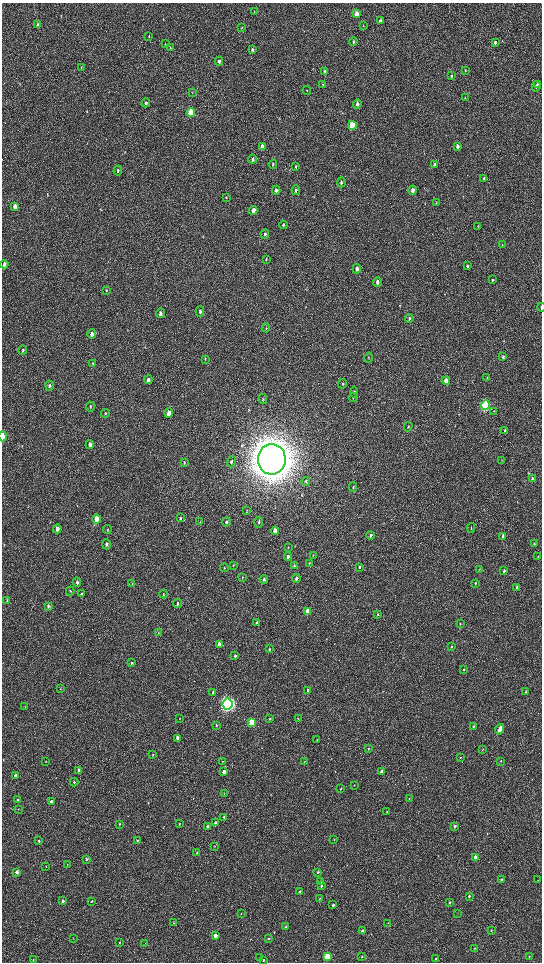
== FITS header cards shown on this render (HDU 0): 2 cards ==
NAXIS1  =                 1080 / length of data axis 1
NAXIS2  =                 1920 / length of data axis 2

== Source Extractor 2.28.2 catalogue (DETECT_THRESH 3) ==
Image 1080 x 1920 px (HDU 0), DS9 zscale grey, zoomed out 1/2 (1 PNG px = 2 x 2 image px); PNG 544 x 964 px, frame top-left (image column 1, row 1919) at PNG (2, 3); each listed source drawn as its Kron ellipse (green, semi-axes under 4 px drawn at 4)
Background 512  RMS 33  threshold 99.2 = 3 sigma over >= 5 px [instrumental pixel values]
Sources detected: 223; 1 cannot appear on this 1/2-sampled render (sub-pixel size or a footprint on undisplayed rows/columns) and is neither listed nor drawn; the other 222 listed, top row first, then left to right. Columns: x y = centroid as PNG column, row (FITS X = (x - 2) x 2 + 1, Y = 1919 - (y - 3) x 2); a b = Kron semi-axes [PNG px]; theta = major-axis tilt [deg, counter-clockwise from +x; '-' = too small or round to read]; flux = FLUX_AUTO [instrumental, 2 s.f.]
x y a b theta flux
254 12 3 2 - 2.3e+03
356 14 4 3 - 1.3e+05
380 21 3 3 - 1.5e+04
37 25 3 3 - 1.4e+04
363 26 3 2 - 2.7e+03
242 28 4 2 - 4.5e+03
149 36 4 2 - 4.2e+03
353 41 4 3 - 8.5e+03
495 42 3 2 - 1.3e+04
165 44 3 2 - 3.4e+03
170 48 3 2 - 3.9e+03
252 50 3 3 - 1.1e+04
219 61 4 3 - 1.3e+04
81 67 3 2 - 3.5e+03
465 70 3 2 - 5.2e+03
325 72 4 3 - 4.8e+04
452 76 4 2 - 5.0e+03
323 84 4 2 - 4.2e+03
538 84 3 2 - 6.4e+03
536 86 5 3 - 1.5e+04
307 90 4 1 - 2.3e+03
192 93 3 2 - 2.3e+03
465 98 3 2 - 3.5e+03
146 103 4 3 - 1.3e+04
357 104 4 3 - 2.1e+04
191 113 4 3 - 3.8e+05
352 125 4 3 - 3.4e+05
458 146 4 3 - 2.7e+04
262 147 4 3 - 7.1e+04
252 159 4 3 - 9.8e+03
273 164 4 3 - 8.9e+03
435 164 4 3 - 1.1e+04
296 167 4 3 - 4.7e+03
118 171 5 3 - 7.0e+03
484 179 4 2 - 8.2e+03
341 182 5 3 - 9.4e+03
276 190 4 3 - 2.5e+04
296 190 5 3 - 1.1e+04
412 190 4 3 - 3.3e+04
226 198 4 3 - 4.5e+03
436 203 4 3 - 4.9e+03
15 207 4 3 - 6.4e+04
253 210 4 3 - 4.4e+04
283 225 4 3 - 8.1e+03
478 226 3 2 - 2.4e+03
265 234 4 3 - 1.4e+04
502 245 4 2 - 3.4e+03
266 259 4 2 - 5.3e+03
4 264 4 3 - 3.3e+04
467 266 4 3 - 1.0e+04
357 269 5 3 - 2.8e+04
492 280 4 3 - 7.1e+03
377 282 4 3 - 3.3e+04
106 290 3 2 - 3.5e+03
541 307 4 1 - 8.5e+03
200 311 5 3 - 1.5e+04
160 313 5 3 - 2.5e+04
409 318 4 3 - 1.1e+04
266 328 4 2 - 4.3e+03
92 334 5 3 - 3.1e+04
23 350 4 3 - 9.8e+03
503 357 4 2 - 1.1e+04
368 358 5 3 - 5.5e+03
205 359 4 3 - 6.3e+03
93 363 4 3 - 4.2e+03
487 377 4 3 - 3.7e+03
148 380 4 3 - 3.6e+04
446 381 4 3 - 7.5e+04
342 384 5 3 - 6.0e+03
49 386 5 3 - 1.1e+04
354 392 5 3 - 8.7e+03
353 397 4 3 - 6.5e+03
263 399 5 3 - 5.6e+03
485 405 5 3 - 9.9e+05
90 406 5 3 - 9.0e+03
494 411 3 2 - 3.3e+03
105 413 4 3 - 5.2e+03
168 413 4 3 - 5.5e+04
408 427 5 2 - 4.7e+03
505 431 4 2 - 1.8e+04
3 436 5 2 - 8.3e+04
90 445 4 3 - 3.2e+04
272 459 15 14 - 2.2e+07
502 460 3 2 - 2.5e+03
184 462 4 3 - 5.1e+03
231 462 5 3 - 9.3e+03
532 479 4 3 - 8.7e+03
306 481 4 3 - 6.5e+03
353 487 5 3 - 5.7e+03
247 510 4 2 - 4.1e+03
180 518 4 3 - 9.0e+03
96 519 4 3 - 1.2e+05
200 522 3 2 - 3.1e+03
226 522 4 3 - 1.0e+04
259 522 5 3 - 8.5e+03
471 528 5 2 - 3.8e+03
57 529 4 3 - 4.1e+04
107 529 4 2 - 4.5e+03
275 531 4 3 - 7.0e+04
370 535 4 3 - 1.5e+04
503 536 4 2 - 2.4e+04
106 544 5 3 - 1.5e+04
534 544 4 2 - 8.7e+03
288 547 4 2 - 4.0e+03
313 555 4 2 - 3.9e+03
538 556 3 2 - 3.0e+03
288 557 4 3 - 2.0e+04
309 563 3 3 - 4.1e+03
233 565 4 3 - 5.7e+03
294 566 3 3 - 5.2e+03
359 567 3 3 - 8.4e+03
224 568 4 3 - 5.7e+03
479 569 3 2 - 3.3e+03
504 571 3 2 - 1.3e+04
242 577 4 2 - 4.2e+03
264 579 4 3 - 1.2e+04
296 579 4 3 - 1.3e+04
77 582 5 3 - 1.4e+04
475 583 4 2 - 6.4e+03
132 584 3 2 - 2.9e+03
517 588 4 3 - 2.1e+04
70 591 4 3 - 5.4e+03
81 594 4 3 - 1.1e+04
164 594 4 3 - 6.3e+03
7 600 4 2 - 5.7e+03
177 604 4 3 - 7.3e+03
48 606 4 3 - 1.1e+04
308 611 4 3 - 2.0e+05
378 614 4 3 - 6.5e+03
257 623 4 3 - 1.4e+04
460 624 3 2 - 4.8e+03
159 633 3 3 - 4.1e+03
219 644 4 3 - 8.8e+04
451 647 3 2 - 4.4e+03
269 649 4 3 - 7.1e+03
235 656 4 3 - 1.1e+04
131 663 4 3 - 7.5e+03
464 669 3 3 - 7.1e+03
60 689 3 3 - 3.8e+03
307 690 4 3 - 8.9e+03
213 692 4 3 - 1.8e+04
526 692 3 2 - 1.0e+04
227 704 5 5 - 2.8e+06
25 707 3 2 - 2.5e+03
179 719 3 2 - 2.9e+03
270 719 3 3 - 5.7e+03
298 719 4 2 - 3.3e+03
252 722 4 3 - 4.7e+05
217 725 3 3 - 6.0e+03
473 726 3 2 - 6.4e+03
500 729 5 2 - 6.4e+04
178 738 3 3 - 3.3e+04
317 740 3 2 - 2.5e+03
368 749 3 2 - 2.4e+03
483 749 3 2 - 3.9e+03
153 754 3 2 - 4.1e+03
461 757 3 2 - 4.2e+03
222 761 2 2 - 2.4e+03
304 761 3 2 - 3.2e+03
501 761 2 2 - 2.7e+03
46 762 2 1 - 1.8e+03
79 770 3 3 - 4.3e+04
381 771 3 2 - 2.8e+04
224 772 3 3 - 3.7e+04
15 775 3 3 - 1.2e+04
74 782 4 3 - 8.9e+03
354 785 3 2 - 2.9e+03
341 789 3 2 - 4.5e+03
224 793 3 2 - 2.9e+03
409 799 3 2 - 3.8e+03
17 800 3 3 - 9.9e+03
51 802 3 3 - 2.6e+04
18 809 3 2 - 2.0e+03
387 812 2 2 - 2.7e+03
224 817 2 2 - 8.7e+03
215 823 3 3 - 2.2e+04
120 824 3 2 - 4.6e+03
179 824 3 2 - 3.0e+03
455 826 3 2 - 1.9e+04
207 827 3 2 - 1.3e+04
334 839 3 2 - 2.3e+03
137 840 2 2 - 7.7e+03
39 841 3 2 - 8.6e+03
215 846 2 2 - 2.1e+03
197 852 3 3 - 7.6e+03
476 858 3 2 - 1.1e+05
87 859 3 3 - 1.5e+04
67 864 3 2 - 2.6e+03
46 866 3 2 - 3.7e+03
17 872 3 2 - 2.3e+04
318 872 3 3 - 8.6e+03
501 879 3 2 - 8.9e+03
538 880 3 2 - 2.1e+03
320 881 3 2 - 7.9e+03
321 886 3 2 - 7.4e+03
300 892 3 2 - 1.9e+04
469 896 3 2 - 1.5e+04
319 898 3 2 - 2.9e+03
63 901 3 2 - 1.3e+04
92 901 3 2 - 6.1e+03
450 902 3 2 - 6.5e+03
333 905 3 2 - 1.2e+04
458 913 2 2 - 2.3e+03
241 914 2 2 - 1.8e+03
173 923 3 3 - 7.2e+03
388 923 3 2 - 2.3e+03
286 927 3 3 - 6.0e+03
491 930 3 2 - 3.9e+03
362 931 3 2 - 2.9e+04
215 936 3 2 - 6.1e+04
73 938 3 2 - 2.2e+03
268 939 3 3 - 6.4e+03
119 943 3 2 - 5.0e+03
145 943 2 1 - 1.8e+03
474 948 3 2 - 2.7e+03
529 956 3 2 - 3.9e+03
327 957 3 3 - 4.4e+05
362 957 3 2 - 7.3e+03
259 958 3 2 - 3.8e+03
436 959 2 2 - 4.8e+03
33 960 3 2 - 3.6e+03
263 960 3 3 - 8.2e+03
At the frame edge (FLAGS 8, measured only in part): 2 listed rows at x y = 541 307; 3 436
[1 sub-pixel or undisplayed-footprint detection neither listed nor drawn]